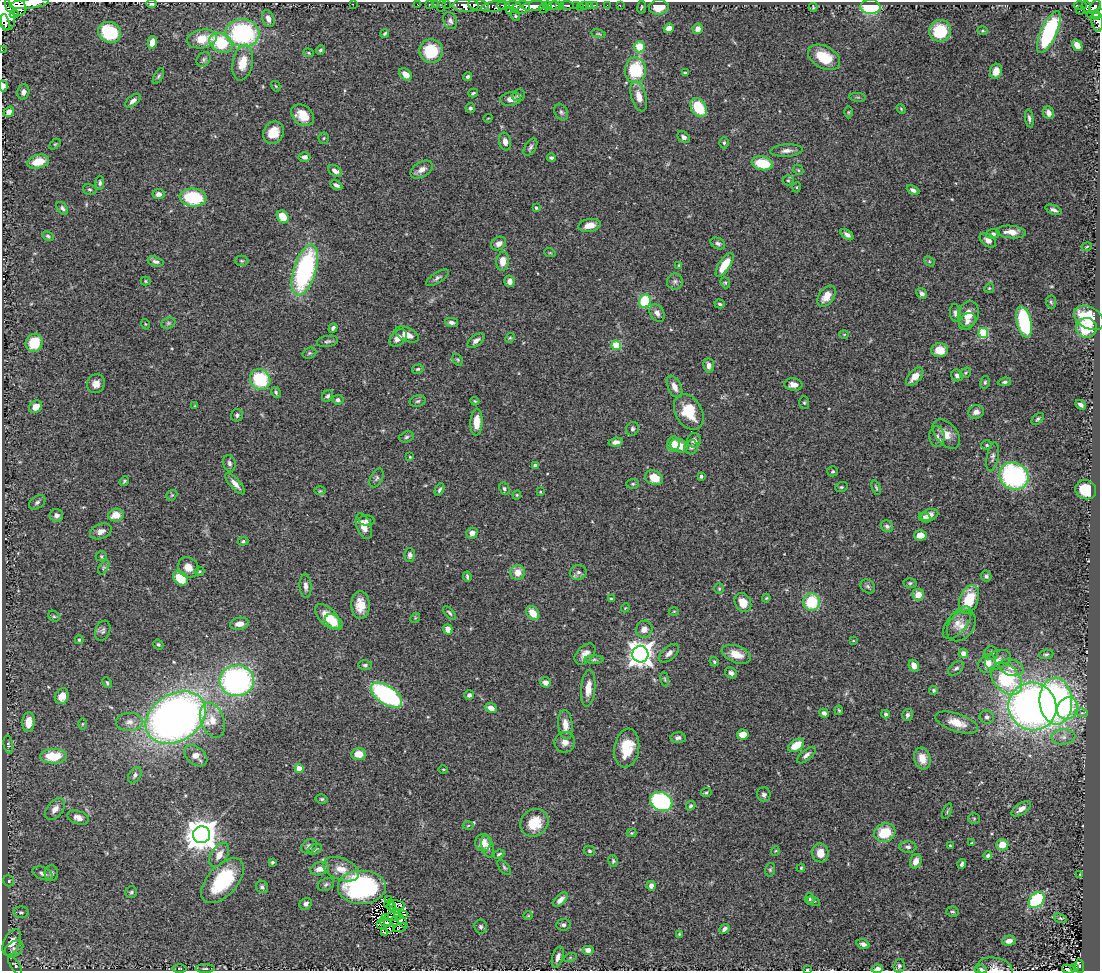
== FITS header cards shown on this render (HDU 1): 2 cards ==
NAXIS1  =                 1098
NAXIS2  =                  969

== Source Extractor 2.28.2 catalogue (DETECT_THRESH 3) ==
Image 1098 x 969 px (HDU 1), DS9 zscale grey, 1 PNG px = 1 image px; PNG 1102 x 973 px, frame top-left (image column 1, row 969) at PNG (2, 2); each listed source drawn as its Kron ellipse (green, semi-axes under 4 px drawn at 4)
Background 0.635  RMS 0.04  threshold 0.121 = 3 sigma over >= 5 px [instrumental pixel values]
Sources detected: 432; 3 with non-positive FLUX_AUTO (blend fragments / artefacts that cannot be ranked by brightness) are neither listed nor drawn; the other 429 listed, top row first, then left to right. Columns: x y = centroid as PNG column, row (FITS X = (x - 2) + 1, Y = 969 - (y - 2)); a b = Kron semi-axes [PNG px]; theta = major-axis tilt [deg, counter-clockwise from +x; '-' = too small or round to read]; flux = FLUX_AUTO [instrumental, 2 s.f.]
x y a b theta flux
29 4 20 5 6 3700
152 4 5 4 - 6.9
353 4 2 2 - 64
417 4 3 2 - 13
429 4 2 2 - 10
436 4 2 2 - 21
446 4 2 2 - 17
441 5 6 2 72 36
479 5 11 5 -13 1800
503 5 6 4 -3 710
514 5 7 4 -2 410
560 5 3 3 - 420
567 5 6 3 -3 290
585 5 3 3 - 72
595 5 2 2 - 17
607 5 2 2 - 7
620 5 3 2 - 13
16 6 11 9 -35 3000
466 6 13 6 1 2300
534 6 12 4 5 3200
548 6 5 3 - 870
554 6 6 4 -2 1100
576 6 3 3 - 200
589 6 4 3 - 63
1080 6 6 3 3 240
493 7 13 5 8 590
580 7 3 2 - 11
641 7 6 3 81 2.9
659 7 10 7 6 41
813 7 4 2 - 2.7
870 7 10 7 -3 170
1086 7 6 4 -71 310
1095 7 8 4 55 620
521 8 8 6 14 1800
543 9 4 3 - 240
509 10 3 3 - 130
1080 10 4 2 - 19
1098 13 6 4 22 230
5 14 17 9 -76 5800
14 14 4 3 - 6400
1091 15 3 2 - 38
515 16 5 4 - 3.6
1096 17 4 3 - 120
268 19 9 5 -69 16
450 21 9 6 -66 11
1097 21 10 5 -82 230
5 23 9 4 -79 1200
669 28 5 4 - 22
698 29 5 5 - 17
940 31 11 10 - 110
982 31 5 4 - 3.5
109 32 12 10 -28 160
1049 32 23 8 66 290
242 33 17 13 -5 360
385 34 4 3 - 4.2
598 34 7 3 -9 3.7
202 39 15 9 10 58
152 42 6 4 77 24
221 43 12 9 -30 130
1077 45 6 4 -55 27
639 47 5 5 - 61
2 50 2 2 - 9.9
320 50 5 4 - 5.5
431 51 12 12 - 110
308 53 5 4 - 3.5
824 57 17 11 -30 82
204 59 8 6 48 6.9
243 63 18 10 79 50
635 70 12 10 89 150
996 71 7 6 - 32
685 73 4 3 - 6.3
405 74 7 5 -40 24
158 76 9 4 61 4.6
468 77 4 4 - 5.3
3 86 5 4 - 11
276 86 5 4 - 3
23 92 7 6 - 13
473 93 5 3 - 3.8
518 95 7 5 21 5.6
639 96 15 7 -74 29
858 97 8 3 -5 4.1
510 99 10 6 4 17
133 101 9 5 39 13
470 108 5 4 - 5.8
699 108 10 7 -57 98
901 109 5 4 - 3
9 112 5 5 - 14
561 112 9 6 -61 7.3
848 112 6 4 90 3.3
1048 113 6 5 - 17
302 115 12 9 -38 44
488 118 4 3 - 1.9
1029 118 9 4 -82 7.7
273 133 12 10 59 47
684 137 7 5 -41 10
324 138 5 5 - 3.9
505 142 9 6 -77 16
724 143 5 4 - 3.9
55 144 6 4 44 3
530 147 10 5 58 7.2
786 151 16 6 4 16
304 157 6 4 -1 10
551 158 4 4 - 5.8
38 162 11 6 14 44
762 163 10 7 -11 85
422 170 12 7 31 16
798 170 5 4 - 3.8
335 171 8 5 -33 13
788 180 5 5 - 4.4
100 183 7 4 88 6.3
336 185 6 4 -28 8.7
797 187 5 3 - 2.4
90 190 7 5 -17 4.7
913 190 6 4 -27 8.9
159 194 6 5 - 12
193 198 13 9 -7 140
62 208 7 5 -51 6.4
536 208 3 3 - 3.4
1053 210 8 4 -19 9.8
283 217 7 5 -55 50
589 225 11 6 10 30
1011 232 15 6 -6 31
993 234 7 5 9 7.4
847 235 7 4 -36 11
48 236 6 4 -24 5
988 240 9 6 -37 15
499 244 8 6 33 15
718 244 8 5 -26 8.2
1087 247 5 3 - 2.6
550 253 6 3 -18 2.7
242 261 7 5 -1 3.9
503 261 9 6 83 28
929 261 6 4 -46 3.5
155 262 8 5 -16 7.9
679 265 4 4 - 2.7
725 265 14 5 56 61
305 270 26 11 72 480
437 278 13 5 32 8.5
145 281 5 4 - 3.2
510 281 6 5 - 12
675 281 8 8 - 10
725 283 6 4 -68 3.7
989 288 5 4 - 3.5
922 294 6 5 - 9.9
826 296 12 7 54 32
645 301 7 5 61 140
1051 302 6 5 - 4.6
720 304 5 4 - 4.4
657 313 9 7 -62 14
955 313 9 5 -83 9
968 314 13 10 71 38
1089 318 16 10 -30 98
967 321 9 7 48 12
452 322 6 4 -12 9.4
1024 322 16 7 -77 240
168 323 7 5 21 5.8
145 324 5 3 - 2.3
333 328 5 4 - 6.8
1086 328 10 10 - 85
983 333 5 5 - 160
407 334 13 6 -24 27
844 334 5 3 - 1.9
398 338 10 7 43 20
510 338 5 4 - 4
327 341 11 5 9 6.3
476 341 9 5 36 13
34 343 9 8 - 77
616 345 5 4 - 110
940 350 8 7 - 33
309 353 7 5 20 5.1
457 360 6 4 -55 3.8
709 365 7 5 -84 15
418 369 6 4 14 4.7
965 373 6 4 38 4.2
957 375 6 5 - 10
915 377 11 6 47 23
260 379 11 9 -45 150
985 382 6 5 - 5
1005 382 6 4 8 5.6
96 384 10 9 - 19
793 384 9 6 -4 18
674 387 12 6 -64 21
276 392 6 4 -60 4.6
327 396 6 5 - 5.9
338 400 5 5 - 6.7
418 401 8 5 16 6.1
475 401 4 3 - 2.8
804 403 6 5 - 3.9
1081 405 5 3 - 8.3
195 406 3 3 - 2.5
36 407 7 6 - 25
689 412 19 13 -61 81
976 412 8 6 19 14
237 415 6 5 - 6.8
1038 419 7 4 46 5.2
476 422 13 6 88 39
633 429 7 6 - 6.5
946 434 17 10 -50 31
937 436 10 7 -88 14
406 437 7 5 17 5.6
694 441 7 7 - 12
616 442 7 4 7 12
673 444 8 6 77 42
987 445 5 4 - 4.5
679 446 9 6 -21 47
691 447 7 6 - 7.8
410 457 3 2 - 2.2
993 457 15 6 80 9.5
229 463 8 6 -75 8.8
535 466 4 3 - 12
833 471 5 5 - 4.4
701 476 4 3 - 5.6
1014 476 15 13 -27 480
377 478 10 6 64 6.8
654 478 9 7 -27 46
124 481 5 3 - 4.1
235 484 13 5 -48 17
633 484 6 5 - 4.6
841 487 6 5 - 3.8
504 488 6 5 - 5.5
876 488 7 3 -72 3.5
440 490 6 3 62 5.4
1086 490 10 9 - 77
320 491 6 4 0 2.9
540 492 4 3 - 2.6
172 495 6 4 42 4.2
517 495 4 4 - 2.8
37 502 9 6 33 7.5
56 515 7 6 - 11
116 515 7 6 - 39
930 515 9 5 17 17
925 518 6 4 -25 7.3
367 521 8 5 -1 8
364 526 13 7 -68 29
887 526 6 5 - 7.7
101 531 11 7 21 15
472 533 5 5 - 18
920 535 6 5 - 30
243 541 5 4 - 4.6
410 555 7 5 -88 9.1
101 556 6 4 20 4
104 567 8 4 58 5.2
188 567 11 9 -40 27
199 571 5 4 - 3.6
518 572 7 7 - 29
578 572 8 7 - 10
986 576 5 5 - 6.5
467 577 5 3 - 4.9
180 578 8 6 -43 71
910 583 6 4 1 4.6
306 586 12 6 -86 13
868 586 8 6 -38 6.4
719 589 5 4 - 3.7
918 595 6 6 - 30
766 598 4 3 - 2.5
611 599 3 2 - 3.1
969 599 15 9 70 96
743 602 10 8 -62 41
812 602 8 8 - 110
360 605 14 9 -87 41
625 608 4 3 - 2.2
674 611 5 3 - 2.5
449 613 8 4 -48 5.5
533 613 8 5 -53 41
54 616 6 5 - 4.8
328 617 16 8 -45 73
415 618 5 4 - 3.3
334 622 10 6 -38 20
957 623 19 9 51 27
239 624 9 6 9 22
961 626 17 12 51 31
448 629 5 4 - 23
644 629 9 8 - 18
103 631 10 7 67 8.7
79 640 4 4 - 4.1
853 641 4 2 - 2.2
158 644 5 4 - 5.1
669 653 12 6 40 14
963 653 5 4 - 22
991 653 7 7 - 8.3
585 654 12 8 45 20
640 654 8 8 - 2600
736 654 15 8 -20 37
1046 654 7 4 7 4.7
594 660 9 4 0 5.7
998 660 14 9 23 19
714 662 5 3 - 3.7
987 664 10 8 58 32
365 665 7 5 1 5.2
914 666 6 5 - 19
956 668 9 5 42 7.8
1011 668 12 8 -15 23
731 673 6 5 - 7.8
665 679 7 3 -81 3.6
1006 679 18 12 -48 230
237 681 17 15 4 680
545 682 5 5 - 16
107 683 5 3 - 3.9
588 688 18 7 85 35
933 690 4 4 - 4.5
386 695 18 9 -33 380
469 695 5 5 - 9.3
62 696 8 6 63 34
1056 701 23 16 -86 670
1032 707 24 23 - 1700
491 708 6 4 -24 19
1067 708 11 10 - 100
839 710 5 3 - 3.2
824 713 5 4 - 10
1082 713 6 4 -17 4.5
886 714 4 4 - 6.9
907 715 6 5 - 7.3
987 717 7 6 - 7.7
176 718 32 23 31 2100
212 720 18 11 -70 45
29 722 10 6 84 41
129 722 13 9 2 20
957 723 22 9 -18 40
82 724 5 3 - 3
565 725 15 7 -85 27
743 735 6 5 - 37
1063 737 12 7 4 17
678 738 7 5 4 9.1
565 742 10 10 - 19
8 744 9 4 -82 5.5
796 745 9 5 34 54
627 748 19 12 81 82
359 754 7 6 - 37
806 755 11 5 40 10
53 756 13 7 1 76
196 756 13 8 -39 25
922 759 11 8 -73 35
299 768 4 4 - 43
443 769 5 3 - 2.3
135 775 9 6 59 8.8
706 792 5 4 - 3.9
764 795 7 6 - 9.6
322 799 6 4 -13 4.3
661 801 11 9 -24 340
691 806 5 4 - 5.3
55 809 13 7 51 20
1021 809 11 5 34 15
947 811 8 4 68 3.8
78 818 11 6 -18 18
974 819 5 5 - 4.4
534 823 15 13 41 67
468 825 5 3 - 3.1
631 833 5 4 - 3
885 833 11 9 20 82
201 835 8 8 - 5100
483 843 8 7 - 33
972 843 3 3 - 3.2
950 845 3 2 - 2.4
1002 845 6 5 - 35
309 846 8 6 37 9.9
488 846 12 5 -78 13
908 847 8 5 -3 7.9
315 849 7 5 28 4.8
589 851 6 5 - 4.7
775 851 5 3 - 2.3
820 853 9 8 - 33
499 854 5 3 - 4.9
219 855 13 8 58 25
988 856 4 3 - 5.6
613 861 6 5 - 4.2
916 861 7 5 70 25
272 862 4 3 - 4.6
962 864 5 3 - 6
504 867 9 5 -52 5.5
801 868 4 3 - 3
320 869 9 6 15 20
341 869 19 11 -22 38
770 870 7 5 76 4.5
43 873 10 6 -21 13
51 873 8 6 -87 8.5
1080 875 3 2 - 2.4
9 881 5 5 - 6
223 881 27 15 47 180
326 884 8 6 29 6.5
651 886 5 4 - 16
262 887 6 6 - 6
361 887 24 17 0 360
131 892 6 5 - 4.7
810 899 6 4 -81 4.1
389 900 2 2 - 1.5
561 900 9 5 45 13
1036 900 9 6 46 190
814 901 7 4 -27 3.8
306 904 6 5 - 9.2
389 904 5 2 - 0.2
397 905 8 4 -9 4
391 906 4 2 - 2.3
21 912 8 5 -1 6.7
952 912 6 5 - 4.5
397 913 4 2 - 3
404 915 3 2 - 1.5
528 916 5 3 - 2.4
386 917 2 2 - 2.7
393 917 8 2 -4 18
1061 918 7 4 -19 3.6
401 919 10 3 -56 16
385 922 6 3 -21 10
395 922 4 2 - 4.8
381 925 3 2 - 2.3
563 925 7 5 8 6.6
400 927 6 2 24 4.4
481 927 7 6 - 6.3
389 928 3 2 - 0.98
724 929 6 4 43 10
384 932 3 2 - 2
679 934 3 3 - 3.1
1009 941 7 5 14 17
12 942 14 8 66 40
863 944 7 4 -20 10
14 949 10 7 35 13
588 950 6 5 - 13
558 957 11 5 73 14
570 958 6 4 19 3.5
15 966 10 4 -56 7
899 966 7 5 74 6.2
1079 966 7 4 -82 85
1074 967 4 2 - 10
995 968 18 10 -11 23
179 969 7 3 0 3.4
205 969 10 3 0 4.7
807 969 3 2 - 2
877 969 6 3 11 15
980 969 6 3 -6 11
1068 969 6 3 -13 51
At the frame edge (FLAGS 8, measured only in part): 13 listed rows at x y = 29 4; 152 4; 16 6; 1098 13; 5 14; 1097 21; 2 50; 3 86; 995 968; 807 969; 877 969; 980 969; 1068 969
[3 non-positive-flux detections neither listed nor drawn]